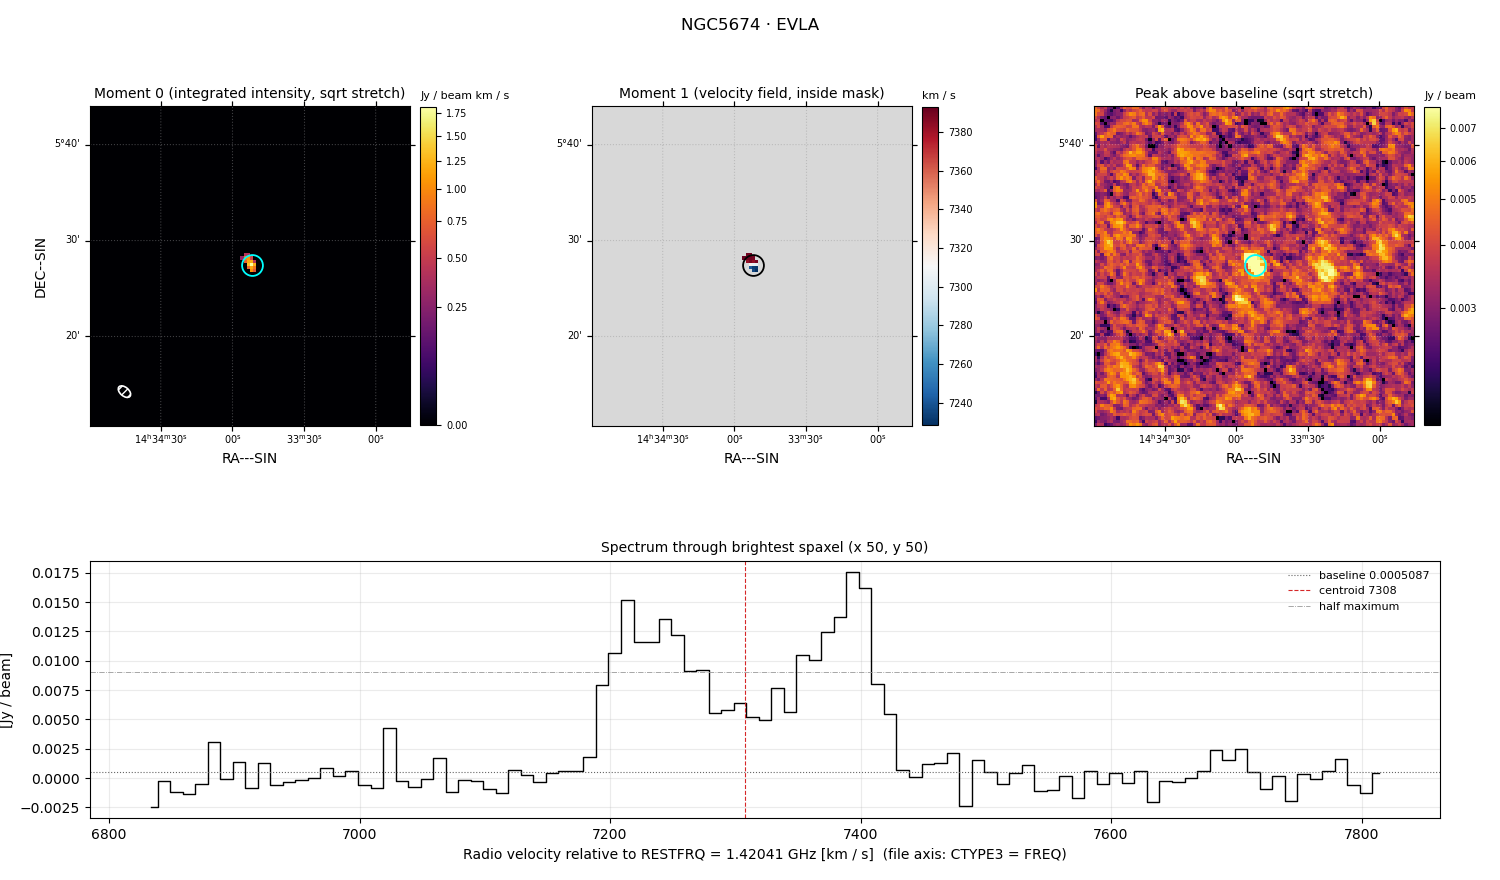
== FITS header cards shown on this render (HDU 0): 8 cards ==
OBJECT  = 'NGC5674 '
TELESCOP= 'EVLA    '
BUNIT   = 'Jy/beam '           /Brightness (pixel) unit
CTYPE1  = 'RA---SIN'
CTYPE2  = 'DEC--SIN'
CTYPE3  = 'FREQ    '
NAXIS3  =                   99
RESTFRQ =   1.420405752000E+09 /Rest Frequency (Hz)

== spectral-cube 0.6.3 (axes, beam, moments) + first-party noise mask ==
SpectralCube HDU 0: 99 channels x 100 x 100 spaxels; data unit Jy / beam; figure title: NGC5674 · EVLA
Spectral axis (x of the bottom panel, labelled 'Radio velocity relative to RESTFRQ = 1.42041 GHz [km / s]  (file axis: CTYPE3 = FREQ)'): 6834 .. 7814 km / s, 99 channels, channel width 10 km / s
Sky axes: RA---SIN/DEC--SIN; field 33.3' x 33.3' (20 arcsec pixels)
Beam (drawn as the hatched ellipse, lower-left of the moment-0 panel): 99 per-channel beams; median BMAJ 90.8 arcsec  BMIN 54.4 arcsec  BPA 49.1 deg
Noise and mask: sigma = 1.5e-03 Jy / beam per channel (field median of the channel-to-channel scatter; includes a channel-correlation factor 1.3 measured on the 9923 emission-free spaxels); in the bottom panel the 83 channels outside the line scatter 1.4e-03 Jy / beam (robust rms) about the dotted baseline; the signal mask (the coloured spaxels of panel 2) covers <1% of the field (4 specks smaller than half a beam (7.0 px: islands under 7 px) dropped from it)
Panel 1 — Moment 0 (line voxels x channel width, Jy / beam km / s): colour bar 0 .. 1.81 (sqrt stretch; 0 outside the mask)
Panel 2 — Moment 1 (intensity-weighted velocity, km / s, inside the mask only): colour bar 7228 .. 7393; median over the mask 7383
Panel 3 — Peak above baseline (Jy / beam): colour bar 0.00226 .. 0.00769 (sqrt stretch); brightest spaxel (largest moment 0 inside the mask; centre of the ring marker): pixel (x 50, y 50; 0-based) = FK5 14h33m52s +05d27m20s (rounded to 2 s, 20 arcsec steps: no finer than the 20 arcsec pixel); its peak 0.017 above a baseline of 0.0005087
Panel 4 — spectrum at that spaxel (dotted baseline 0.0005087 Jy / beam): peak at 7394 km / s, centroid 7308 km / s (red dashed line; intensity-weighted over the run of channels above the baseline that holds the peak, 7159 .. 7439 km / s; both runs listed below lie inside that range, so they both enter it), W50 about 210 km / s across both peaks of a double-peaked profile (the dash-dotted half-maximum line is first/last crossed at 7199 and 7409 km / s, edge to edge); detected line = 16 of 99 channels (16%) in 2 separate runs between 7189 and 7419 km / s (a double-peaked / double-horned profile) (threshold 4 sigma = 0.006 Jy / beam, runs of >= 3 channels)
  those 2 runs, left to right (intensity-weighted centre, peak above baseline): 7233 km / s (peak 0.015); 7385 km / s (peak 0.017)